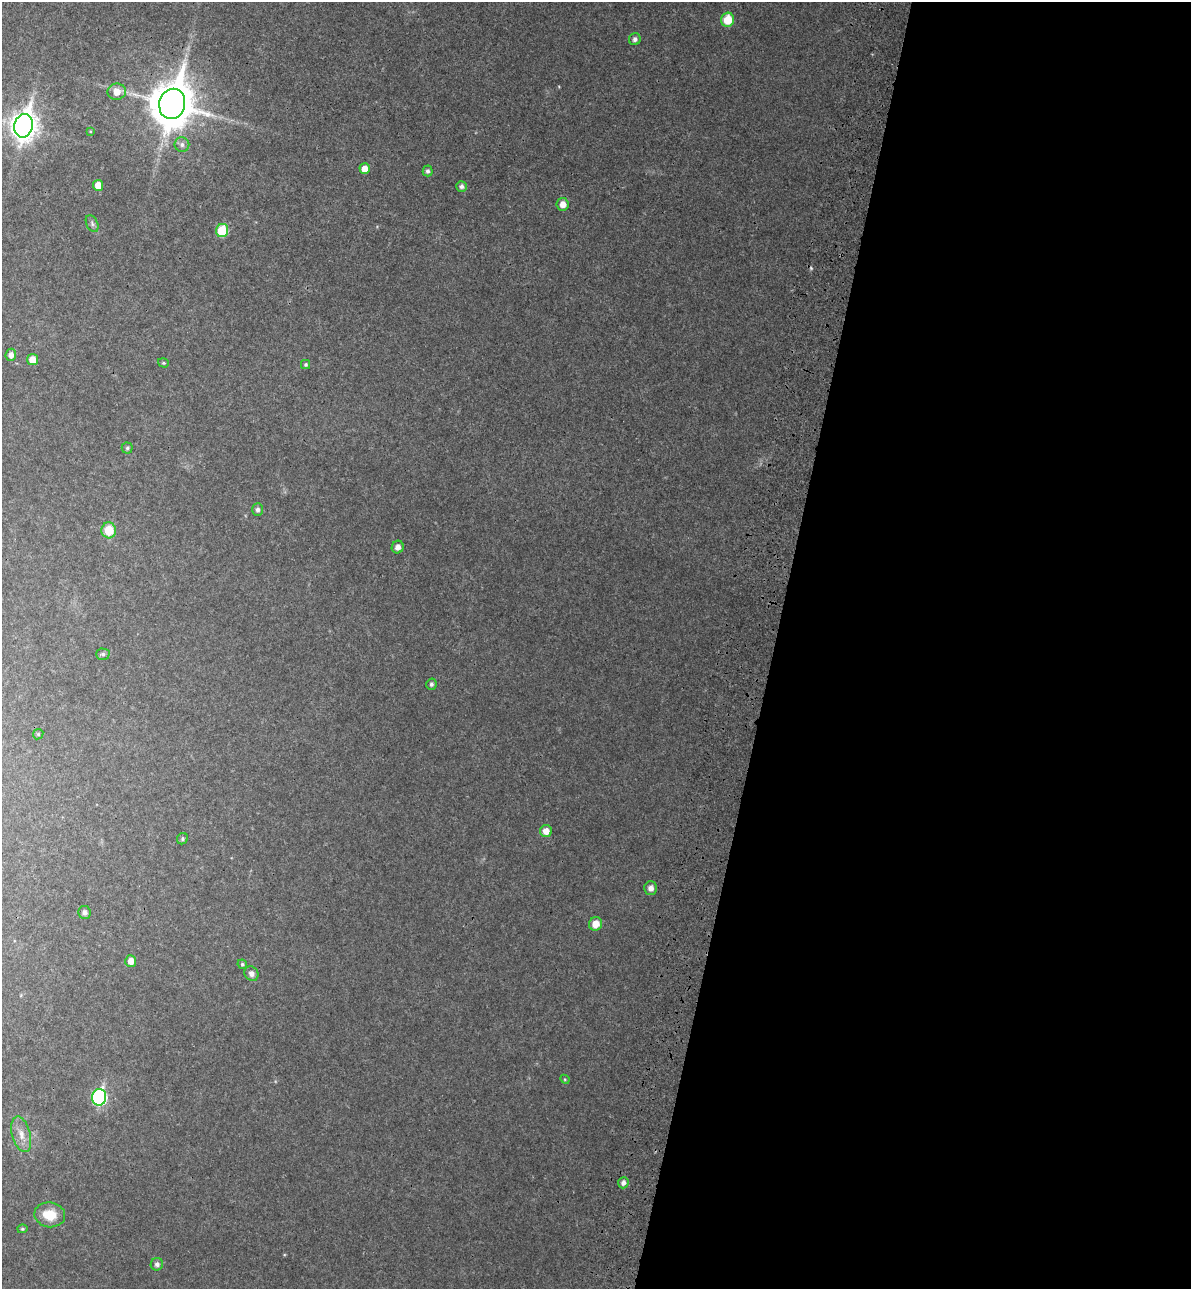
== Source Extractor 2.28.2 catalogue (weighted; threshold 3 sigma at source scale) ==
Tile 12 of 4 x 4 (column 4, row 3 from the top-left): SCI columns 3810-4998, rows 1333-2619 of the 5366 x 5236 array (HDU 1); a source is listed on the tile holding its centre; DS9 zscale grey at full resolution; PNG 1193 x 1291 px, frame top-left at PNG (2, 2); each listed source drawn as its Kron ellipse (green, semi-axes under 4 px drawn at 4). Shown black and unused: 35% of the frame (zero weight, under 3 of 4 exposures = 6% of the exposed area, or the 3 px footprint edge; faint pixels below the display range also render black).
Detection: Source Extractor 2.28.2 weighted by HDU 2 'WHT'; one run over the whole footprint, this tile lists its part. Background 0.0497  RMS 0.0045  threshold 0.0203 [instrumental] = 3 sigma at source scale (4.5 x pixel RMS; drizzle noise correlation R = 1.50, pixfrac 1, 0.05/0.05 arcsec/px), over >= 5 px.
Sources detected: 41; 1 cosmic-ray / hot-pixel residue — neither listed nor drawn; the other 40 listed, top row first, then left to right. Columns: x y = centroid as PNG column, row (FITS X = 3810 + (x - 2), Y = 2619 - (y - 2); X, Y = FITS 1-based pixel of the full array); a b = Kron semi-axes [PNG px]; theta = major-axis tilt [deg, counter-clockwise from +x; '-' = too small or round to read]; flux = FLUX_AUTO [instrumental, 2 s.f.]
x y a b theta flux
728 20 7 6 - 11
635 39 6 6 - 1.6
117 92 9 8 - 5.7
172 104 15 13 76 1700
23 126 12 9 77 480
90 131 4 3 - 0.45
182 144 7 7 - 1.7
365 169 5 5 - 5.1
428 171 5 5 - 1.2
98 185 5 5 - 6.1
461 186 5 5 - 1.6
563 204 6 6 - 3.8
92 224 9 5 -64 1.2
222 230 7 6 - 16
11 355 6 5 - 2.7
32 360 5 5 - 5.7
163 363 6 4 -18 0.68
305 364 4 4 - 0.77
127 448 5 5 - 0.74
258 510 6 5 - 1.5
109 530 8 7 - 10
398 547 6 6 - 2.6
103 654 6 5 - 1
431 684 6 5 - 1.2
38 734 5 4 - 0.58
546 831 6 6 - 4.3
182 839 6 5 - 0.87
651 888 6 6 - 2.6
84 912 6 6 - 1.7
596 924 7 6 - 5.8
131 961 5 5 - 4.3
242 964 5 4 - 0.76
251 974 7 6 - 1.9
565 1079 5 4 - 0.51
99 1097 8 7 - 69
21 1134 18 9 -75 4.9
623 1183 5 5 - 1.9
50 1215 15 12 -9 9.4
22 1229 5 4 - 0.66
157 1264 6 6 - 1.6
Overlapping masked pixels (flux is a lower limit): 1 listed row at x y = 172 104